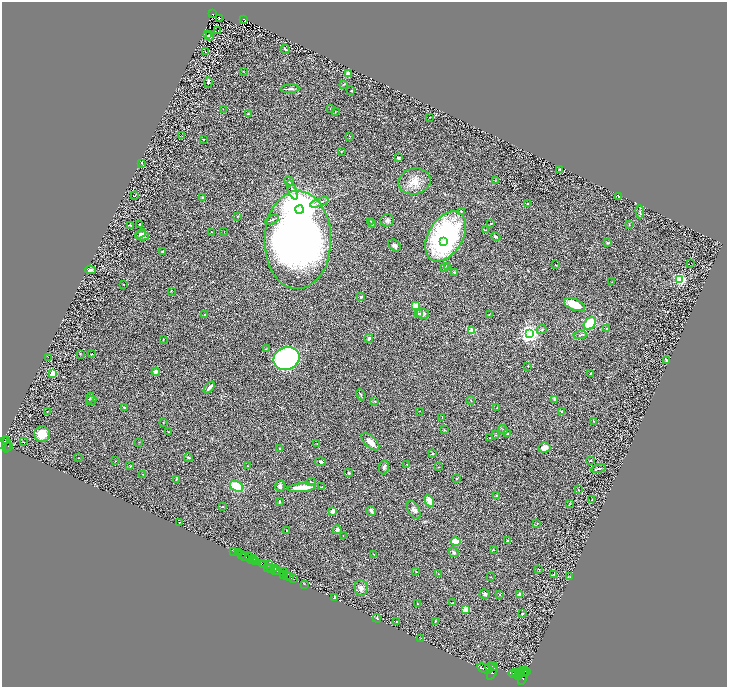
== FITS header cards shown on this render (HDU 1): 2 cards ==
NAXIS1  =                 1450
NAXIS2  =                 1369

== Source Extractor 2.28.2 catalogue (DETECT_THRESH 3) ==
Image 1450 x 1369 px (HDU 1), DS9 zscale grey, zoomed out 1/2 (1 PNG px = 2 x 2 image px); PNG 729 x 689 px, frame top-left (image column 2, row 1369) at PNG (2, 2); each listed source drawn as its Kron ellipse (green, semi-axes under 4 px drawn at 4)
Background 0.618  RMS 0.03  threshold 0.0913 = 3 sigma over >= 5 px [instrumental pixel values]
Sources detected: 253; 33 cannot appear on this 1/2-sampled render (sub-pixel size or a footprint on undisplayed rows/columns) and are neither listed nor drawn; the other 220 listed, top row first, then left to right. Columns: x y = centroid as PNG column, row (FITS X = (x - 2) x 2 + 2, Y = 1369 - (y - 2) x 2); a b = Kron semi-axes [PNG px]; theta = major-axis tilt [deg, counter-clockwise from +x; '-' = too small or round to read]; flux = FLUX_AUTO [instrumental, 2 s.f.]
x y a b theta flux
213 14 3 2 - 73
219 18 2 1 - 0.91
244 19 3 2 - 43
218 31 2 1 - 24
207 35 2 1 - 17
210 36 4 2 - 5.2
285 49 4 2 - 6.6
205 51 2 1 - 40
243 71 3 2 - 2
348 74 2 2 - 130
208 82 5 3 - 8.8
344 84 3 2 - 3.2
290 89 9 2 2 14
351 91 2 2 - 3.6
331 108 3 2 - 2.8
223 109 2 1 - 1.4
335 112 3 2 - 2.2
248 114 2 2 - 18
429 117 2 1 - 1.8
181 136 3 1 - 1.5
350 136 3 2 - 2.9
203 139 3 1 - 2.1
341 152 3 2 - 2.5
398 158 3 3 - 11
142 163 3 2 - 1.8
560 169 2 2 - 4.1
496 180 3 2 - 2.7
289 181 5 3 - 7
414 181 16 13 12 81
292 190 10 3 -69 21
135 196 4 3 - 3.5
618 197 2 2 - 8.5
202 198 3 3 - 12
320 202 10 3 20 20
527 204 3 3 - 4.6
300 209 4 4 - 34000
461 211 2 2 - 4.8
640 212 6 3 -88 7.4
237 216 3 2 - 2.7
272 220 7 2 24 7.5
387 220 7 6 - 16
371 221 2 2 - 2.7
372 223 4 3 - 5.5
491 223 3 2 - 3.1
140 224 2 2 - 7
629 224 3 2 - 3.2
130 225 3 2 - 4.1
485 230 4 1 - 3.3
211 232 2 1 - 2.3
224 232 2 1 - 2
141 234 6 3 31 7.6
142 236 7 4 1 17
446 236 27 17 58 950
496 237 5 2 - 9.8
298 240 49 33 89 4100
444 241 3 2 - 44
608 243 4 2 - 5.1
394 245 7 5 -41 19
163 251 4 2 - 4.8
691 263 2 1 - 28
555 265 2 2 - 2.1
447 266 4 3 - 6.2
444 268 3 3 - 4.2
90 270 5 4 - 9.8
455 272 2 2 - 23
680 280 3 3 - 940
612 282 2 1 - 1.7
123 284 2 2 - 2.5
171 291 3 2 - 2.4
361 296 2 2 - 24
575 305 11 5 -22 130
415 306 3 2 - 230
418 314 3 3 - 6.1
423 314 6 5 - 22
489 314 3 2 - 2.4
205 315 3 2 - 4.2
590 323 7 5 49 160
607 329 3 3 - 5.9
541 330 5 2 - 5
472 331 2 2 - 210
530 334 3 3 - 3500
580 335 6 3 8 8.1
369 338 4 3 - 9.5
163 340 2 2 - 2.7
266 349 3 2 - 3.6
80 354 3 2 - 2.4
92 354 2 2 - 3.3
48 357 2 1 - 1.3
286 358 13 11 22 1700
667 361 3 2 - 12
528 367 2 1 - 2.1
156 372 4 3 - 20
53 373 3 3 - 120
590 373 4 2 - 2.7
209 388 7 3 47 18
361 395 6 2 -65 5.1
90 398 5 3 - 8.9
555 399 3 3 - 20
91 400 5 3 - 6.7
375 401 3 2 - 2.7
471 401 4 2 - 3
124 408 4 3 - 7.3
497 408 2 2 - 3.3
47 411 2 2 - 1.9
420 411 2 1 - 1.2
561 412 3 3 - 4.4
442 417 2 2 - 1.9
593 421 3 2 - 3.1
163 423 2 2 - 2.3
444 430 4 2 - 3.8
503 430 5 3 - 6.1
168 432 3 2 - 3
508 433 4 2 - 3.3
42 434 8 8 - 80
496 435 3 2 - 3
489 438 2 1 - 1.6
5 441 3 2 - 590
23 442 2 1 - 0.93
139 442 2 2 - 1.8
370 442 11 5 -43 45
3 443 7 3 57 970
317 443 2 1 - 2.1
7 444 8 2 -90 360
9 446 3 2 - 290
544 448 6 5 - 40
280 449 3 3 - 4.9
432 454 2 2 - 13
188 457 4 2 - 7.5
78 458 2 1 - 2.2
116 461 2 1 - 1.7
590 461 2 2 - 14
320 462 5 4 - 8.8
407 464 2 2 - 2.8
130 466 3 2 - 2.1
247 466 2 1 - 1.6
384 467 7 5 81 12
439 467 3 2 - 2.5
599 469 7 2 13 12
348 473 4 3 - 6.1
143 474 4 2 - 2.7
457 479 3 2 - 2.9
176 480 3 2 - 2.9
311 482 5 2 - 4.7
237 486 7 5 -29 140
280 486 5 5 - 14
321 487 2 2 - 3.4
301 488 14 4 4 110
578 490 4 2 - 3.5
497 495 3 2 - 3.8
592 500 2 2 - 3.7
429 501 6 4 -62 58
280 502 3 2 - 6.7
570 504 3 2 - 2.5
222 507 2 2 - 4.7
414 510 10 5 -59 21
333 511 4 3 - 22
371 511 5 3 - 19
179 522 2 2 - 20
537 524 4 2 - 3.5
337 530 4 4 - 18
286 531 2 2 - 2.7
343 536 2 1 - 1.7
508 540 3 2 - 6.7
456 541 5 3 - 93
493 549 3 2 - 2.3
234 551 3 1 - 50
454 552 5 3 - 12
238 553 2 2 - 210
374 554 3 2 - 2.4
242 555 3 2 - 490
246 557 6 2 6 160
250 558 3 2 - 71
254 558 2 1 - 270
252 560 4 1 - 73
256 561 3 1 - 510
262 563 3 2 - 370
264 564 3 2 - 260
269 564 3 2 - 370
267 567 2 1 - 360
271 568 3 3 - 500
275 568 3 2 - 380
539 569 3 2 - 2.5
276 570 3 1 - 270
278 570 4 2 - 620
416 571 3 2 - 3
284 572 3 1 - 36
284 574 2 2 - 420
438 574 3 2 - 2.4
554 574 3 3 - 4.1
287 575 2 1 - 610
570 576 3 2 - 1.7
289 577 3 2 - 840
490 577 2 2 - 2.2
293 579 3 2 - 69
304 584 2 1 - 31
361 588 8 6 -83 25
484 594 5 4 - 11
500 594 2 2 - 2.8
519 595 4 3 - 16
335 597 3 2 - 8.8
452 603 4 2 - 4.9
418 604 3 3 - 4.4
466 610 3 2 - 200
522 614 3 2 - 4.4
377 618 4 2 - 4.5
397 621 2 2 - 3.9
435 621 2 2 - 5.3
421 638 2 1 - 1.4
490 667 5 2 - 2600
493 667 3 2 - 1900
485 669 8 4 -22 10000
492 671 9 3 66 4300
520 672 5 3 - 2900
523 672 6 2 46 2100
526 672 4 2 - 980
515 673 2 2 - 2400
513 674 5 3 - 3300
516 675 3 2 - 2400
518 676 3 2 - 2200
523 677 8 3 72 3000
At the frame edge (FLAGS 8, measured only in part): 1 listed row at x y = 3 443
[33 sub-pixel or undisplayed-footprint detections neither listed nor drawn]